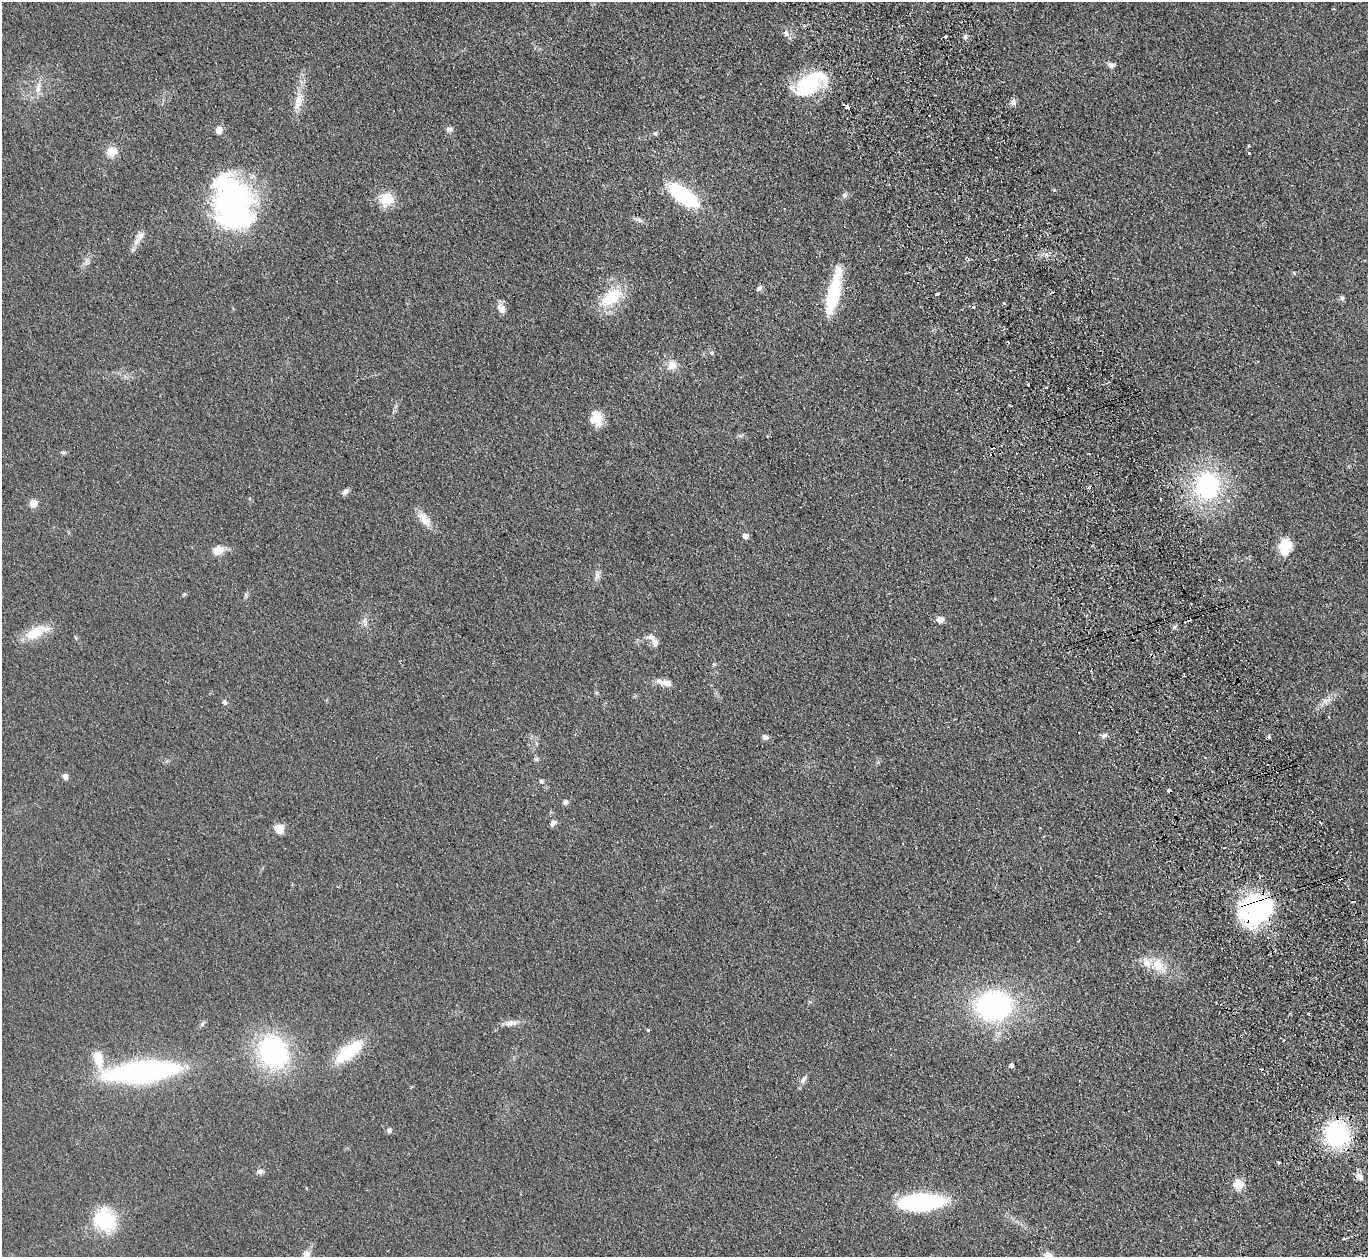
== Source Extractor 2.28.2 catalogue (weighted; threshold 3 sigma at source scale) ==
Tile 6 of 4 x 4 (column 2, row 2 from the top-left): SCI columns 1422-2787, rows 2685-3939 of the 5574 x 5496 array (HDU 1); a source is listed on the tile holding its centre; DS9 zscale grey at full resolution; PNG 1370 x 1259 px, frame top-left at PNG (2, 2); no overlay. Shown black and unused: <1% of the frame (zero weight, under 2 of 3 exposures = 3% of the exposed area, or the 3 px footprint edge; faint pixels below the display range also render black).
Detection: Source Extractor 2.28.2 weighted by HDU 2 'WHT'; one run over the whole footprint, this tile lists its part. Background 0.0465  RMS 0.0085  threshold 0.038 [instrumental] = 3 sigma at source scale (4.5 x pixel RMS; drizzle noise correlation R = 1.50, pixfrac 1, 0.05/0.05 arcsec/px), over >= 5 px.
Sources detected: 110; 4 inside a brighter object's white glare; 13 cosmic-ray / hot-pixel residue — not listed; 5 inside a brighter listed object's ellipse — not listed separately; the other 88 listed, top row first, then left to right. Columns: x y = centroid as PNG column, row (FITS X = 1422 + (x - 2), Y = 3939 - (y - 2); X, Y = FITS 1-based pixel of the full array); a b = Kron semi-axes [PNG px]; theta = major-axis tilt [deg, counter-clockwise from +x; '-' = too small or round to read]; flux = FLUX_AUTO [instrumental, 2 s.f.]
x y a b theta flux
786 33 8 7 - 3.2
946 36 3 3 - 3.9
965 36 7 5 89 2
1111 65 8 6 -11 3.3
811 84 42 22 19 54
38 87 16 7 81 6.3
299 100 20 11 81 11
1013 102 9 6 -59 3.4
847 107 4 3 - 4.3
449 129 9 6 -3 2.5
219 130 8 6 78 6.1
655 133 6 4 20 1.4
1249 146 3 3 - 0.74
111 151 10 9 - 12
1249 153 3 3 - 1.5
1054 190 4 4 - 1
683 195 28 11 -37 88
844 195 8 6 87 2.5
387 199 19 19 - 15
233 204 51 30 -75 270
639 220 7 6 - 2.2
139 237 23 7 56 7.2
1294 273 7 3 -59 0.69
759 288 7 5 40 2.5
937 294 4 3 - 5.3
833 295 40 13 76 48
611 297 34 18 34 31
1342 298 6 6 - 1.8
1004 304 3 3 - 2.9
502 310 10 9 - 4.8
711 353 6 5 - 1.4
672 365 12 11 - 7.2
1046 387 3 2 - 1
596 418 18 12 -76 14
63 452 7 4 -8 1.4
1207 486 29 25 82 100
345 492 10 6 51 2.8
1160 498 3 3 - 1.3
33 503 5 5 - 22
424 519 24 11 -49 9.9
745 536 5 5 - 5.5
1092 545 3 2 - 1.4
1285 546 19 14 80 17
218 550 10 8 20 12
597 576 9 6 81 3.4
1220 579 3 2 - 0.88
940 620 5 5 - 12
365 622 12 6 -72 3.7
36 632 31 13 25 21
654 641 12 8 -55 5
665 682 20 7 -13 7.5
1325 701 9 7 -62 3.4
225 702 7 6 - 2
1104 735 9 6 17 2.6
1269 736 3 3 - 2.9
765 737 7 6 - 2.9
65 776 7 6 - 3.2
541 781 6 5 - 2
565 802 7 5 51 2.2
553 823 10 6 48 2.7
279 829 10 10 - 8.1
1340 878 4 3 - 3.2
1323 883 3 2 - 0.73
1257 903 27 22 -68 67
1159 966 25 15 -45 19
993 1006 28 23 3 180
1308 1013 3 2 - 1.2
511 1023 17 8 2 5.6
202 1024 7 5 62 1.7
648 1030 3 3 - 2.9
1284 1040 3 3 - 1.2
273 1052 28 23 -62 140
349 1052 33 12 37 45
98 1059 26 13 -76 17
1011 1065 4 4 - 3.6
141 1072 51 15 6 290
803 1079 13 6 57 3.6
389 1130 7 6 - 2.3
1336 1134 30 28 -59 72
1279 1163 3 3 - 2.4
260 1171 9 6 1 2.8
1359 1177 12 7 -42 4.2
1238 1184 6 5 - 43
920 1202 41 14 4 120
105 1220 29 24 -44 43
1344 1239 4 3 - 1
306 1254 12 10 21 5.4
1048 1256 10 7 -35 7.8
Overlapping masked pixels (flux is a lower limit): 4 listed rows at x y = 1340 878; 1323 883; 1257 903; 1336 1134
Isophote crosses this tile's border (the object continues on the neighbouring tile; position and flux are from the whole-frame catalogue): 1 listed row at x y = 1048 1256